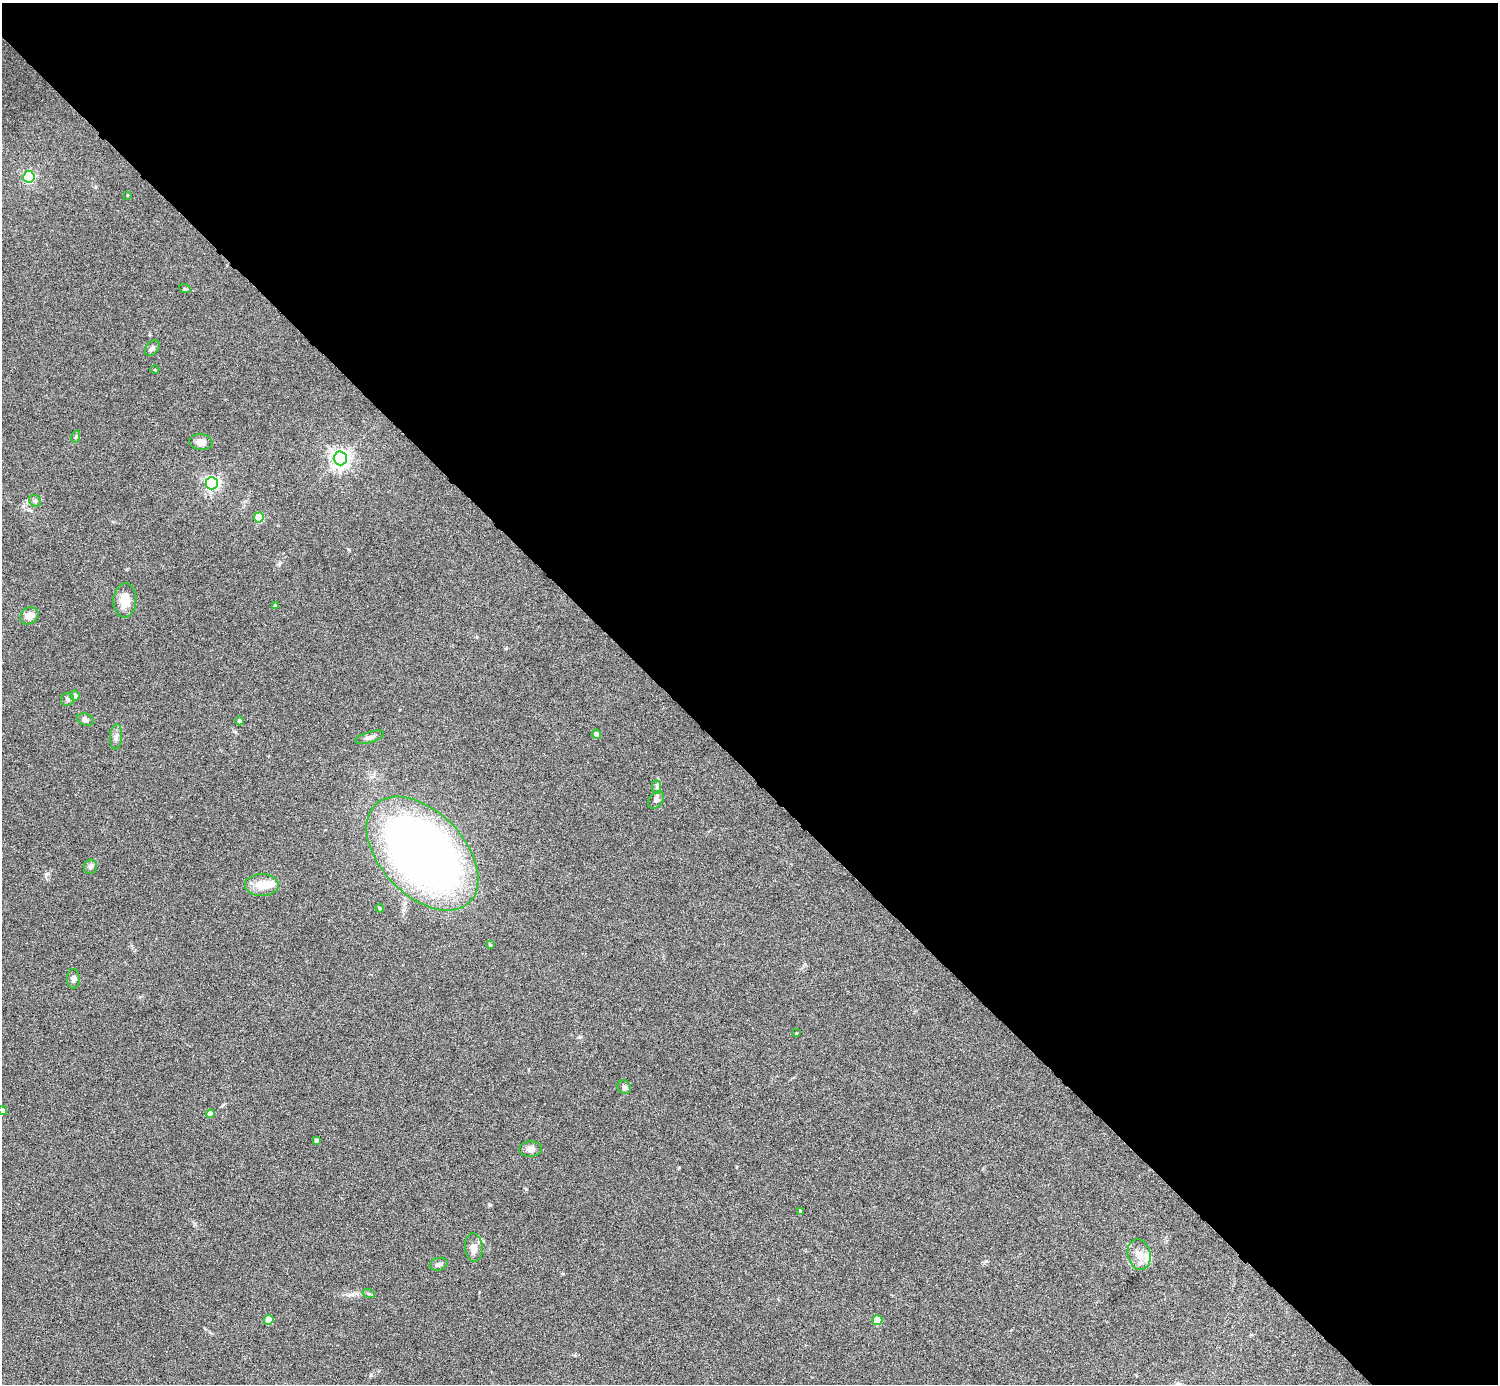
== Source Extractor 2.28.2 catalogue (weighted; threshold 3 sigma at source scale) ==
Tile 8 of 4 x 4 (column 4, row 2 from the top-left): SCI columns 4488-5983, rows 3064-4445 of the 5983 x 5982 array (HDU 1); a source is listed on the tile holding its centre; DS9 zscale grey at full resolution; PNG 1500 x 1386 px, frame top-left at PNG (2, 3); each listed source drawn as its Kron ellipse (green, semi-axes under 4 px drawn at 4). Shown black and unused: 55% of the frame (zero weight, under 4 of 8 exposures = <1% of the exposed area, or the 3 px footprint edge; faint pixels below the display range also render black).
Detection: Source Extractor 2.28.2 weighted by HDU 2 'WHT'; one run over the whole footprint, this tile lists its part. Background 0.0717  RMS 0.0044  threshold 0.0178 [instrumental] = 3 sigma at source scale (4.09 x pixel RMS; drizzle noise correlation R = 1.36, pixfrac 0.8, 0.05/0.05 arcsec/px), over >= 5 px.
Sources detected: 45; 1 inside a brighter object's white glare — neither listed nor drawn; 2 inside a brighter listed object's ellipse — not listed separately; the other 42 listed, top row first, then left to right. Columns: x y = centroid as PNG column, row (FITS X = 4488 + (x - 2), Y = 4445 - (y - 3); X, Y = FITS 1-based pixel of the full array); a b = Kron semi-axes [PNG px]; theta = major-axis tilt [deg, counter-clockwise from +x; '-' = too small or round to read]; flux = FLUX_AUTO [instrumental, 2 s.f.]
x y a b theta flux
29 177 6 5 - 51
127 195 3 2 - 0.28
185 289 6 3 -18 0.46
152 348 9 6 50 1.1
155 370 4 3 - 0.32
75 437 6 4 71 0.52
201 442 11 8 -5 2.8
340 458 7 6 - 220
212 483 6 6 - 95
35 501 6 5 - 0.82
259 518 5 5 - 15
125 600 17 11 87 6.2
275 606 3 3 - 0.76
29 616 10 8 36 3.1
75 696 5 4 - 1.7
67 699 6 6 - 0.97
85 719 9 5 -15 1.3
240 721 4 4 - 0.97
596 734 4 4 - 1.9
116 737 13 6 86 1.6
370 737 15 5 17 1.6
657 787 7 4 -89 0.91
656 800 10 6 55 1.3
422 854 68 41 -46 330
90 867 7 6 - 1.1
262 885 17 11 0 6.4
380 908 4 3 - 0.41
490 945 3 3 - 0.44
73 979 10 6 -87 1.4
796 1033 3 2 - 0.26
624 1087 7 6 - 1.2
3 1110 4 4 - 0.9
210 1113 4 4 - 3.7
317 1140 4 3 - 1.4
530 1149 11 7 2 2.2
801 1212 3 3 - 1.1
474 1248 14 9 -86 3
1139 1255 15 11 -76 4.1
439 1264 9 6 13 1.3
369 1294 6 4 -18 0.58
269 1320 5 4 - 8.6
878 1320 5 5 - 10
Isophote crosses this tile's border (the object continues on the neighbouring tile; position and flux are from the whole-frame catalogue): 1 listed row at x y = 3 1110
Unlisted compact peaks at least as high as the median listed source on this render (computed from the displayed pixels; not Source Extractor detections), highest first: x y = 490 1205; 986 1261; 46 874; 371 1375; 579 1037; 526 1189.